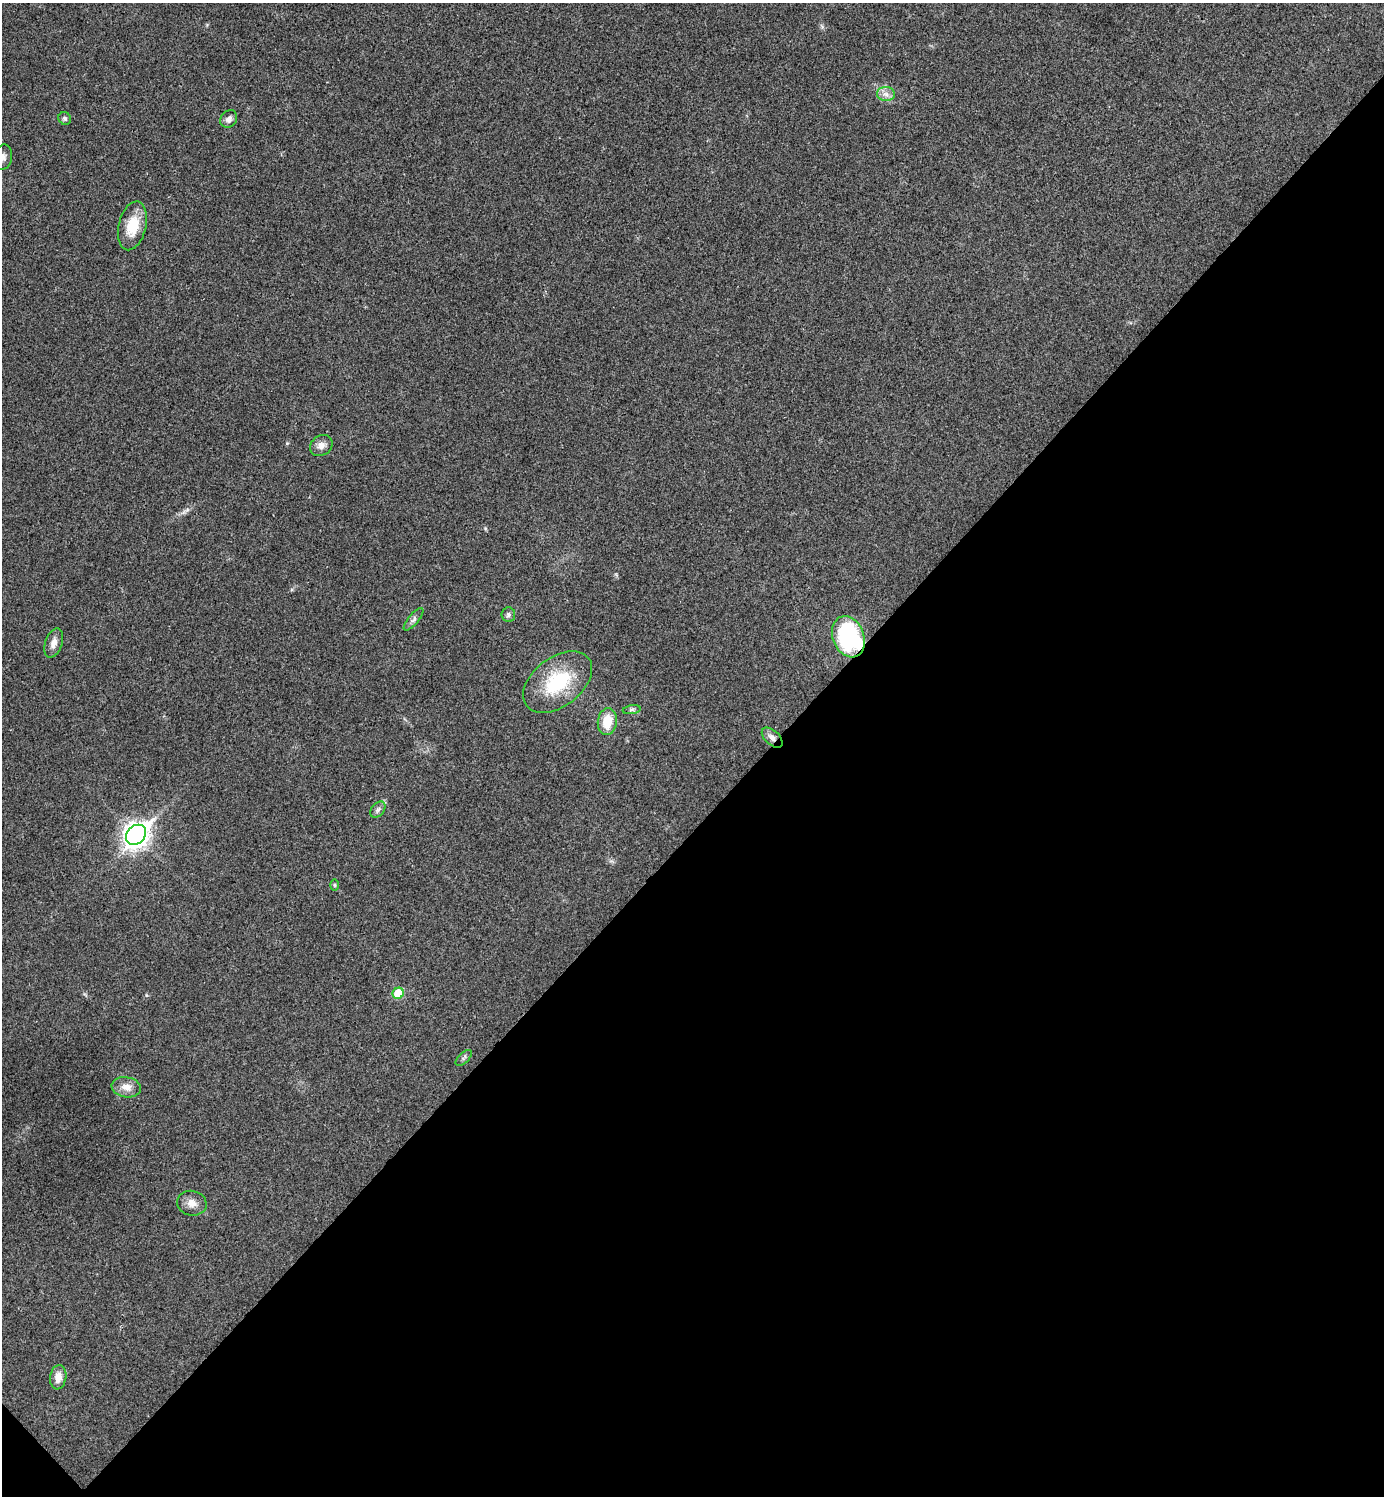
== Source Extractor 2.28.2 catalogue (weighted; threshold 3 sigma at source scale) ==
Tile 15 of 4 x 4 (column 3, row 4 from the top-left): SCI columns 2921-4302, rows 7-1500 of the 5984 x 5984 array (HDU 1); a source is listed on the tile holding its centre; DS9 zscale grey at full resolution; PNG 1386 x 1498 px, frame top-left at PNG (2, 3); each listed source drawn as its Kron ellipse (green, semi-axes under 4 px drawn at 4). Shown black and unused: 45% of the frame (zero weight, under 3 of 4 exposures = <1% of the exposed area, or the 3 px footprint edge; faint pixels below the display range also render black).
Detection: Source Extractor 2.28.2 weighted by HDU 2 'WHT'; one run over the whole footprint, this tile lists its part. Background 0.0194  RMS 0.0053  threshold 0.024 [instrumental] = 3 sigma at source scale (4.5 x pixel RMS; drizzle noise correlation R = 1.50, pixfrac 1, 0.05/0.05 arcsec/px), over >= 5 px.
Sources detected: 22; all 22 listed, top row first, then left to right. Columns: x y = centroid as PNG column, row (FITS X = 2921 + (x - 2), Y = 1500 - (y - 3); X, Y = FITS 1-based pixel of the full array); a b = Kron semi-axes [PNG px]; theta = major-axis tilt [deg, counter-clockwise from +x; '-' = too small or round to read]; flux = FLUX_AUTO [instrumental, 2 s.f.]
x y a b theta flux
886 94 9 7 -4 2.9
65 118 6 6 - 1.3
229 119 9 7 53 2.4
3 157 13 9 80 2.6
132 226 25 13 77 13
321 445 12 9 35 3.3
508 614 7 7 - 1.3
414 619 14 5 50 1.9
848 637 21 15 -68 65
54 643 15 8 71 3.7
558 682 39 24 38 31
632 710 9 4 9 1.2
607 722 14 9 83 11
772 738 12 7 -43 2.9
378 810 9 6 49 1.6
136 835 11 9 46 400
335 885 6 4 -89 0.61
398 993 5 5 - 16
464 1058 10 5 44 1.2
126 1087 15 10 -10 4.5
192 1203 15 12 -14 4.5
58 1377 12 8 82 4.7
Overlapping masked pixels (flux is a lower limit): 2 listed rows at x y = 848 637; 772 738
Isophote crosses this tile's border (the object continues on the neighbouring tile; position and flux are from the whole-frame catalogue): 1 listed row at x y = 3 157